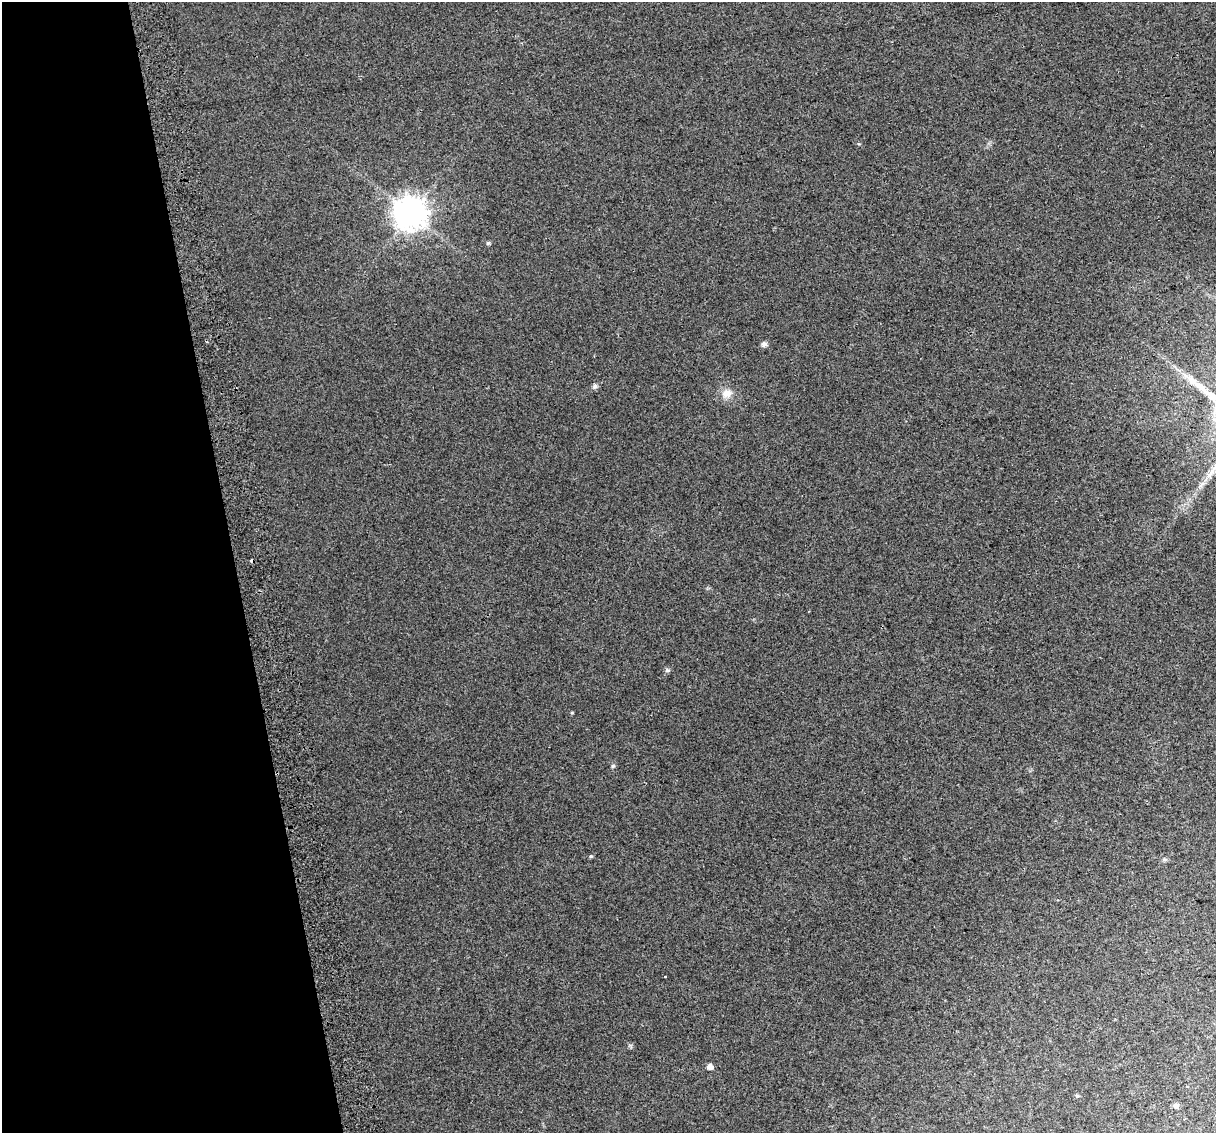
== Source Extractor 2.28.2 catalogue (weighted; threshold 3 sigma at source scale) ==
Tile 5 of 4 x 4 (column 1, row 2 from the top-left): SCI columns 42-1255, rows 2344-3474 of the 4939 x 4638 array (HDU 1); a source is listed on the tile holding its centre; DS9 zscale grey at full resolution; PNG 1218 x 1135 px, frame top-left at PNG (2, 2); no overlay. Shown black and unused: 19% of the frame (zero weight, under 2 of 3 exposures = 2% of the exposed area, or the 3 px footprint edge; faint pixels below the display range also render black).
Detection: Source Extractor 2.28.2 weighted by HDU 2 'WHT'; one run over the whole footprint, this tile lists its part. Background 0.0216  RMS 0.0096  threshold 0.0433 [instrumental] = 3 sigma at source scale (4.5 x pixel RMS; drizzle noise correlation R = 1.50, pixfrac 1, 0.0396/0.0396 arcsec/px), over >= 5 px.
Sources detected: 13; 2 cosmic-ray / hot-pixel residue — not listed; the other 11 listed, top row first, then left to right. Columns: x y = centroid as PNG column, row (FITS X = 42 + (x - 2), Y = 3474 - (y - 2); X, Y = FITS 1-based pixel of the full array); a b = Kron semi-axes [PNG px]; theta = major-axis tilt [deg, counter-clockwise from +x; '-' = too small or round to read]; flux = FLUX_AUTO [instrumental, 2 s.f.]
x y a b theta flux
410 213 10 10 - 1600
488 243 5 4 - 1.5
764 344 5 5 - 4.3
595 386 7 6 - 2.4
727 393 11 10 - 8.8
1200 485 13 3 45 2.9
667 670 7 5 -43 1.7
613 766 6 4 44 1.2
591 856 5 4 - 1.1
710 1067 5 5 - 6.5
1176 1105 8 6 18 2.5